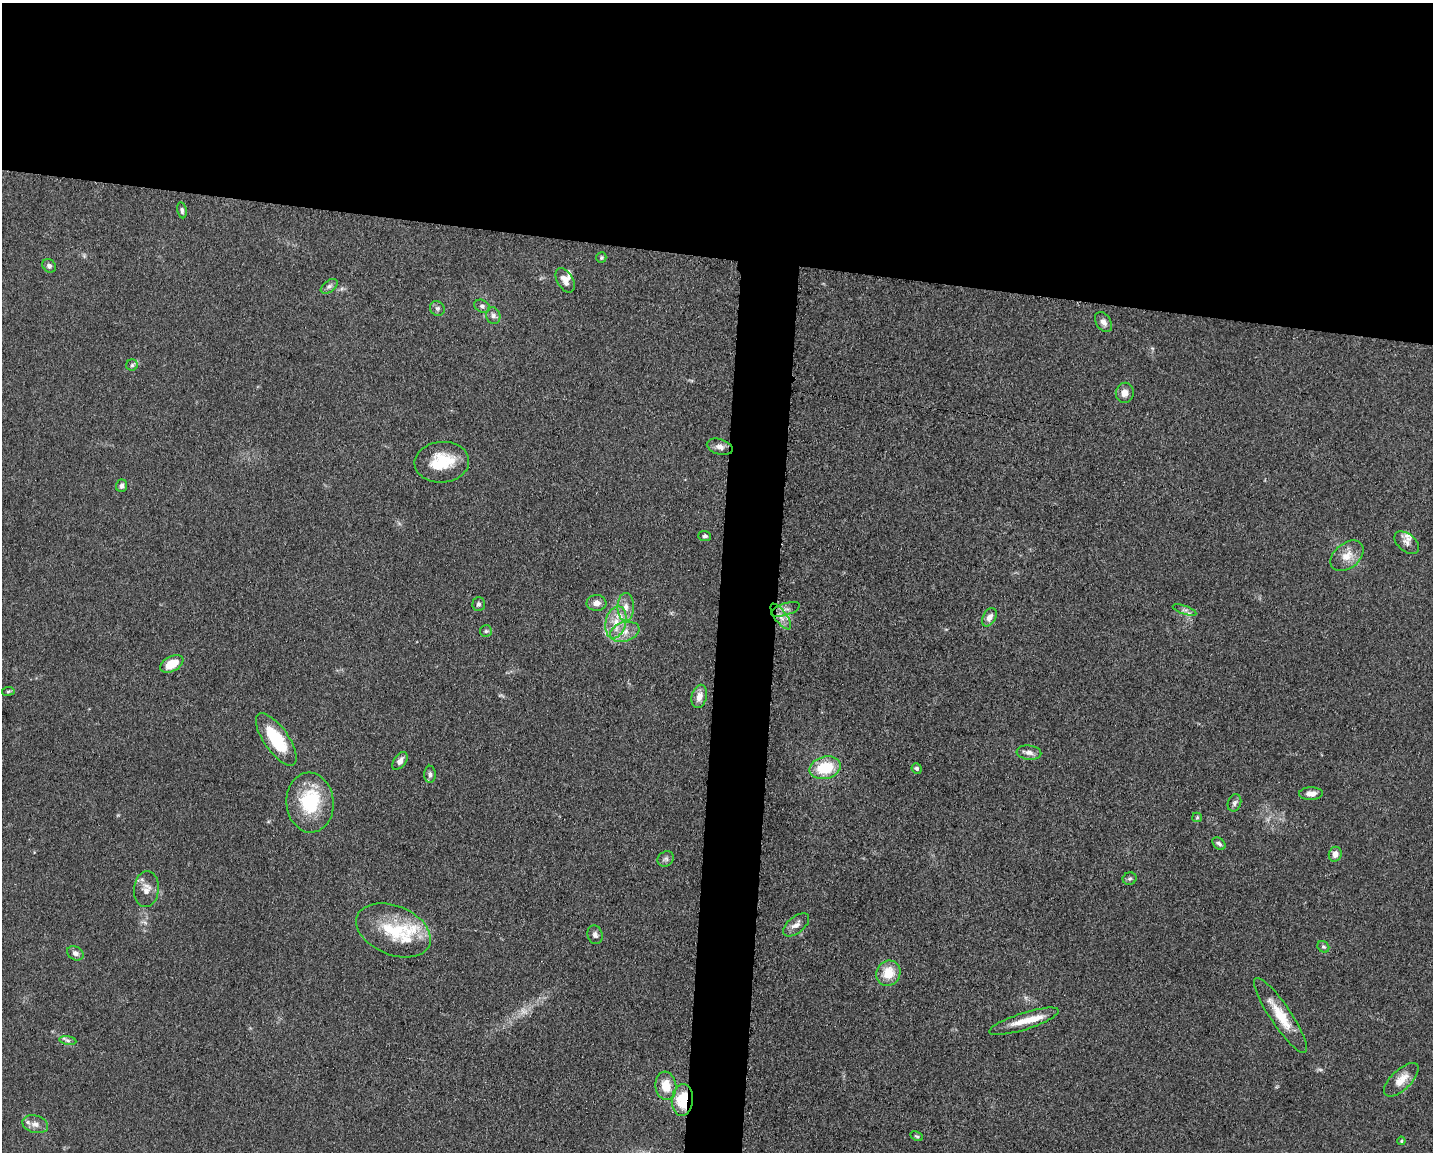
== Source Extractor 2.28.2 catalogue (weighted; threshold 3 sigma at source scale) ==
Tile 2 of 3 x 4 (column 2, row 1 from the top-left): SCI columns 1660-3090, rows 3461-4610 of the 4639 x 4618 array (HDU 1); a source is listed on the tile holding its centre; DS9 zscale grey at full resolution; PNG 1435 x 1154 px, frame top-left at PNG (2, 3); each listed source drawn as its Kron ellipse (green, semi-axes under 4 px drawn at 4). Shown black and unused: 25% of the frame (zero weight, under 3 of 5 exposures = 1% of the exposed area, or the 3 px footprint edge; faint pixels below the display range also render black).
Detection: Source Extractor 2.28.2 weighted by HDU 2 'WHT'; one run over the whole footprint, this tile lists its part. Background 0.0763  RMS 0.0066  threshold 0.0295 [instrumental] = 3 sigma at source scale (4.5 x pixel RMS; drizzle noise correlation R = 1.50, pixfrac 1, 0.05/0.05 arcsec/px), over >= 5 px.
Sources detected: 70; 1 too faint to see at this stretch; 1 inside a brighter object's white glare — neither listed nor drawn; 8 inside a brighter listed object's ellipse — not listed separately; the other 60 listed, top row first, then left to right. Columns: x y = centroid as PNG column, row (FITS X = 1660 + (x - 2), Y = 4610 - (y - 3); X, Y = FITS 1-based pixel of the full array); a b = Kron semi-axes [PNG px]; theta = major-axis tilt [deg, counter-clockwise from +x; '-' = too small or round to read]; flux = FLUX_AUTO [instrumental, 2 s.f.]
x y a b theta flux
182 210 8 4 -79 1.6
601 257 5 5 - 0.93
49 266 7 6 - 1.9
565 280 13 8 -59 5.1
329 286 9 5 37 1.9
482 306 8 6 -26 1.9
437 308 8 7 - 1.7
493 316 8 7 - 2.5
1103 322 11 7 -56 3.7
132 365 6 5 - 1.4
1125 393 10 9 - 4.8
720 447 13 7 -16 3.9
442 462 27 20 5 23
122 486 6 5 - 2.1
705 536 6 5 - 1.6
1407 543 14 8 -40 4
1347 556 19 12 39 9.4
596 603 10 8 2 3.9
479 604 7 6 - 1.5
626 607 14 8 90 5.3
785 609 15 6 17 3.2
1185 610 12 4 -18 2
781 617 15 6 -54 4.5
989 617 10 6 62 3.9
616 622 16 10 76 10
486 631 6 6 - 1.3
625 632 15 9 17 7.6
172 664 12 7 27 14
8 691 6 4 8 1.1
699 696 12 7 76 5.5
276 739 31 12 -55 31
1029 753 12 7 -6 3.8
400 761 10 6 54 4
825 768 16 11 15 25
917 768 5 5 - 1.4
430 774 8 5 -89 1.8
1311 794 12 6 2 4.1
310 803 30 23 -85 38
1234 803 9 6 68 2.1
1197 817 5 4 - 0.82
1219 844 7 5 -40 1.7
1335 854 7 6 - 4.4
666 859 8 7 - 2.1
1130 879 7 6 - 1.4
146 889 18 12 84 6.7
796 925 15 8 39 4.2
393 930 39 24 -22 35
595 935 9 7 -74 2.6
1323 947 6 5 - 1.1
75 953 9 6 -30 2.7
888 973 13 12 - 14
1280 1015 44 10 -56 19
1024 1021 36 8 17 13
68 1040 8 4 -9 1.7
1401 1080 22 10 44 9
666 1086 14 10 -83 12
682 1100 16 10 84 22
35 1124 13 8 -16 4.5
917 1136 7 4 -26 1
1401 1141 4 4 - 0.67
Overlapping masked pixels (flux is a lower limit): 1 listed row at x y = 682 1100